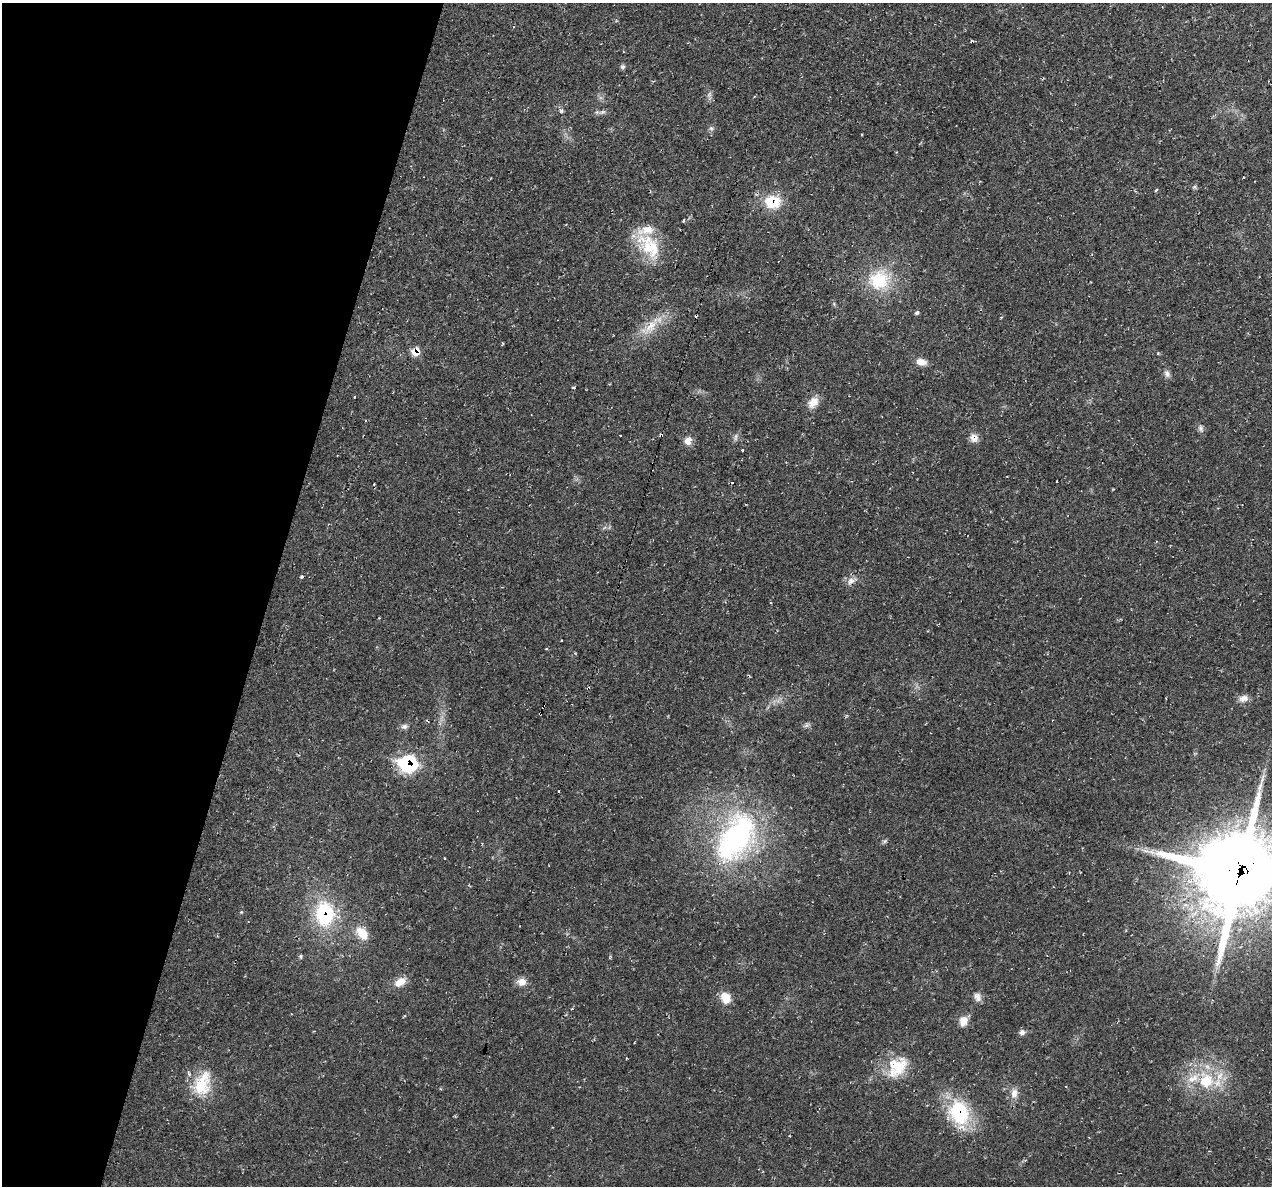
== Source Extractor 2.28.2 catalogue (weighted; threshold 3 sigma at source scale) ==
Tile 9 of 4 x 4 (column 1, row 3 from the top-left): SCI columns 1-1270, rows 1308-2491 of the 5084 x 5107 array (HDU 1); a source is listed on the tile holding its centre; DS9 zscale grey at full resolution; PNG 1274 x 1188 px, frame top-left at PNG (2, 3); no overlay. Shown black and unused: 21% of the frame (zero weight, under 2 of 3 exposures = <1% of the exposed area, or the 3 px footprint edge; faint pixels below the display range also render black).
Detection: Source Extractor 2.28.2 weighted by HDU 2 'WHT'; one run over the whole footprint, this tile lists its part. Background 0.0221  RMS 0.0062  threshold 0.0279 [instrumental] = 3 sigma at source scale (4.5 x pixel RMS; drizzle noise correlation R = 1.50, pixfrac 1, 0.05/0.05 arcsec/px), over >= 5 px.
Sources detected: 66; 7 cosmic-ray / hot-pixel residue — not listed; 4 inside a brighter listed object's ellipse — not listed separately; the other 55 listed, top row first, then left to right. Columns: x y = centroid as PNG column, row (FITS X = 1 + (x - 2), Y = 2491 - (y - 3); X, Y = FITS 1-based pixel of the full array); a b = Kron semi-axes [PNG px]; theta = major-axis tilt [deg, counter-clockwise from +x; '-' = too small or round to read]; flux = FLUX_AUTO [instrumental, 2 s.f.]
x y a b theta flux
622 67 7 6 - 1.4
709 94 9 5 70 1.8
561 111 5 5 - 1.3
602 112 11 5 17 2
711 128 6 4 -19 1.1
1243 178 3 3 - 1.1
1156 190 4 3 - 0.72
772 202 21 17 -3 18
683 221 3 2 - 1.2
647 247 43 19 -53 25
879 280 26 24 34 30
917 313 5 4 - 1.3
1001 317 3 3 - 0.62
650 327 28 10 48 12
416 352 10 9 - 7.2
1158 353 3 3 - 1.8
921 362 14 9 -13 4.8
1167 374 10 7 -68 2.4
813 402 15 11 51 7
1201 428 11 7 -73 2
620 435 3 2 - 0.64
661 435 4 3 - 3.1
736 437 11 4 85 1.5
974 438 11 10 - 4.4
688 441 10 8 59 5.1
742 450 3 3 - 1.1
732 483 3 3 - 2.1
302 577 4 4 - 0.9
851 581 12 8 47 3.6
379 618 3 3 - 0.44
561 640 3 3 - 1.1
1243 698 12 8 16 4.1
543 707 7 3 70 3
806 725 9 5 28 1.6
404 726 9 7 14 2.2
408 764 13 10 -18 71
736 838 66 38 60 130
885 841 7 4 45 1.1
1238 873 29 28 - 5900
241 912 4 4 - 0.62
324 914 28 21 -88 46
362 933 20 11 -47 9.7
301 956 8 3 -90 0.8
400 982 16 10 33 6.8
522 982 11 10 - 4.8
977 997 11 8 -68 3.4
725 998 13 11 -63 8.8
963 1021 12 10 76 6
1022 1032 8 7 - 2.1
626 1058 3 2 - 0.69
897 1067 33 23 49 23
1206 1081 25 22 -82 29
202 1083 36 22 72 23
1014 1093 14 9 78 5
959 1112 26 19 -69 49
Overlapping masked pixels (flux is a lower limit): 9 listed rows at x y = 772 202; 416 352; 661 435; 974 438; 543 707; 408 764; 1238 873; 324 914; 959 1112
Isophote crosses this tile's border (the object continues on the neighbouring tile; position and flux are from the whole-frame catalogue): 1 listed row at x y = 1238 873